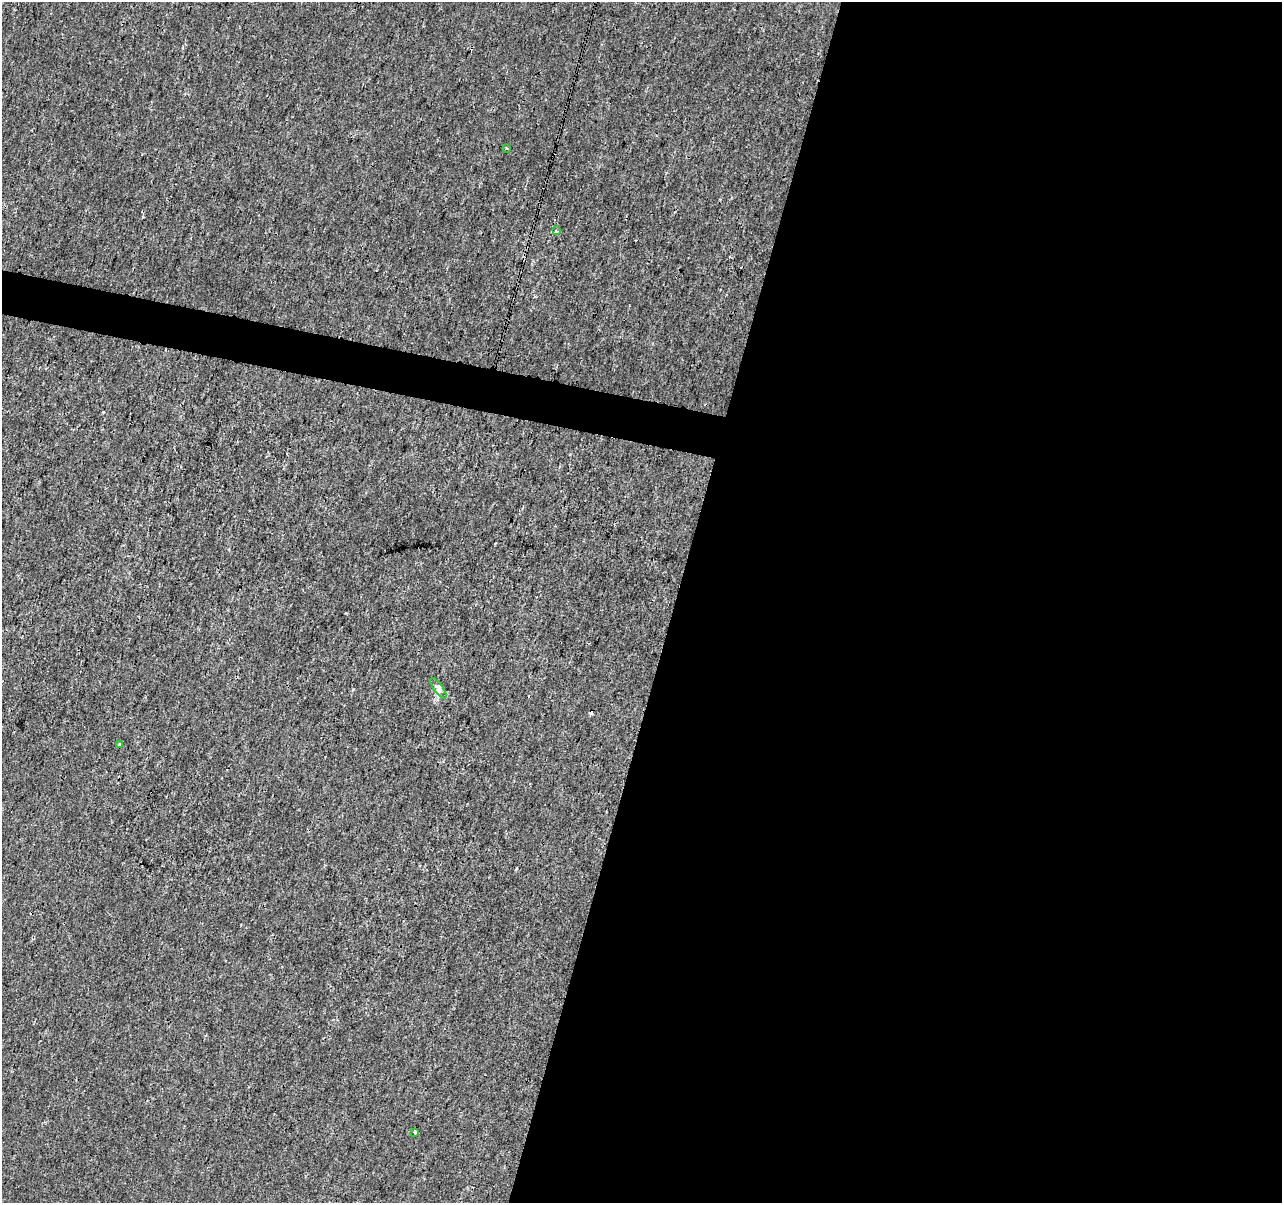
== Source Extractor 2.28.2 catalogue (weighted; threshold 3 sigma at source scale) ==
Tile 12 of 4 x 4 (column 4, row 3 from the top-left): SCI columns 3846-5125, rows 1486-2686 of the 5125 x 5312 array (HDU 1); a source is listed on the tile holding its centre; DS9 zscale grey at full resolution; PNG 1284 x 1205 px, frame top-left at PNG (2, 2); each listed source drawn as its Kron ellipse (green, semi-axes under 4 px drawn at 4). Shown black and unused: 50% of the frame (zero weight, under 3 of 4 exposures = <1% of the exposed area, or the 3 px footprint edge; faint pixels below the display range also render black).
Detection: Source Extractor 2.28.2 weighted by HDU 2 'WHT'; one run over the whole footprint, this tile lists its part. Background 5.92e-05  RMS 0.0014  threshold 0.00628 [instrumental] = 3 sigma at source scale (4.5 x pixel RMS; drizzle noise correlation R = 1.50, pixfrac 1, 0.0396/0.0396 arcsec/px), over >= 5 px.
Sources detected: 8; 3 cosmic-ray / hot-pixel residue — neither listed nor drawn; the other 5 listed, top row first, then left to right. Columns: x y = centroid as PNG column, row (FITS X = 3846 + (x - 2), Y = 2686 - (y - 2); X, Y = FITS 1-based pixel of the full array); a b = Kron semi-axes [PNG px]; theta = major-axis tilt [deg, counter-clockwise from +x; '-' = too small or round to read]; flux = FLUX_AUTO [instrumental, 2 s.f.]
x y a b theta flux
506 148 4 3 - 0.16
556 231 4 4 - 0.17
438 688 12 4 -54 0.5
119 745 3 3 - 0.43
415 1132 3 3 - 0.58